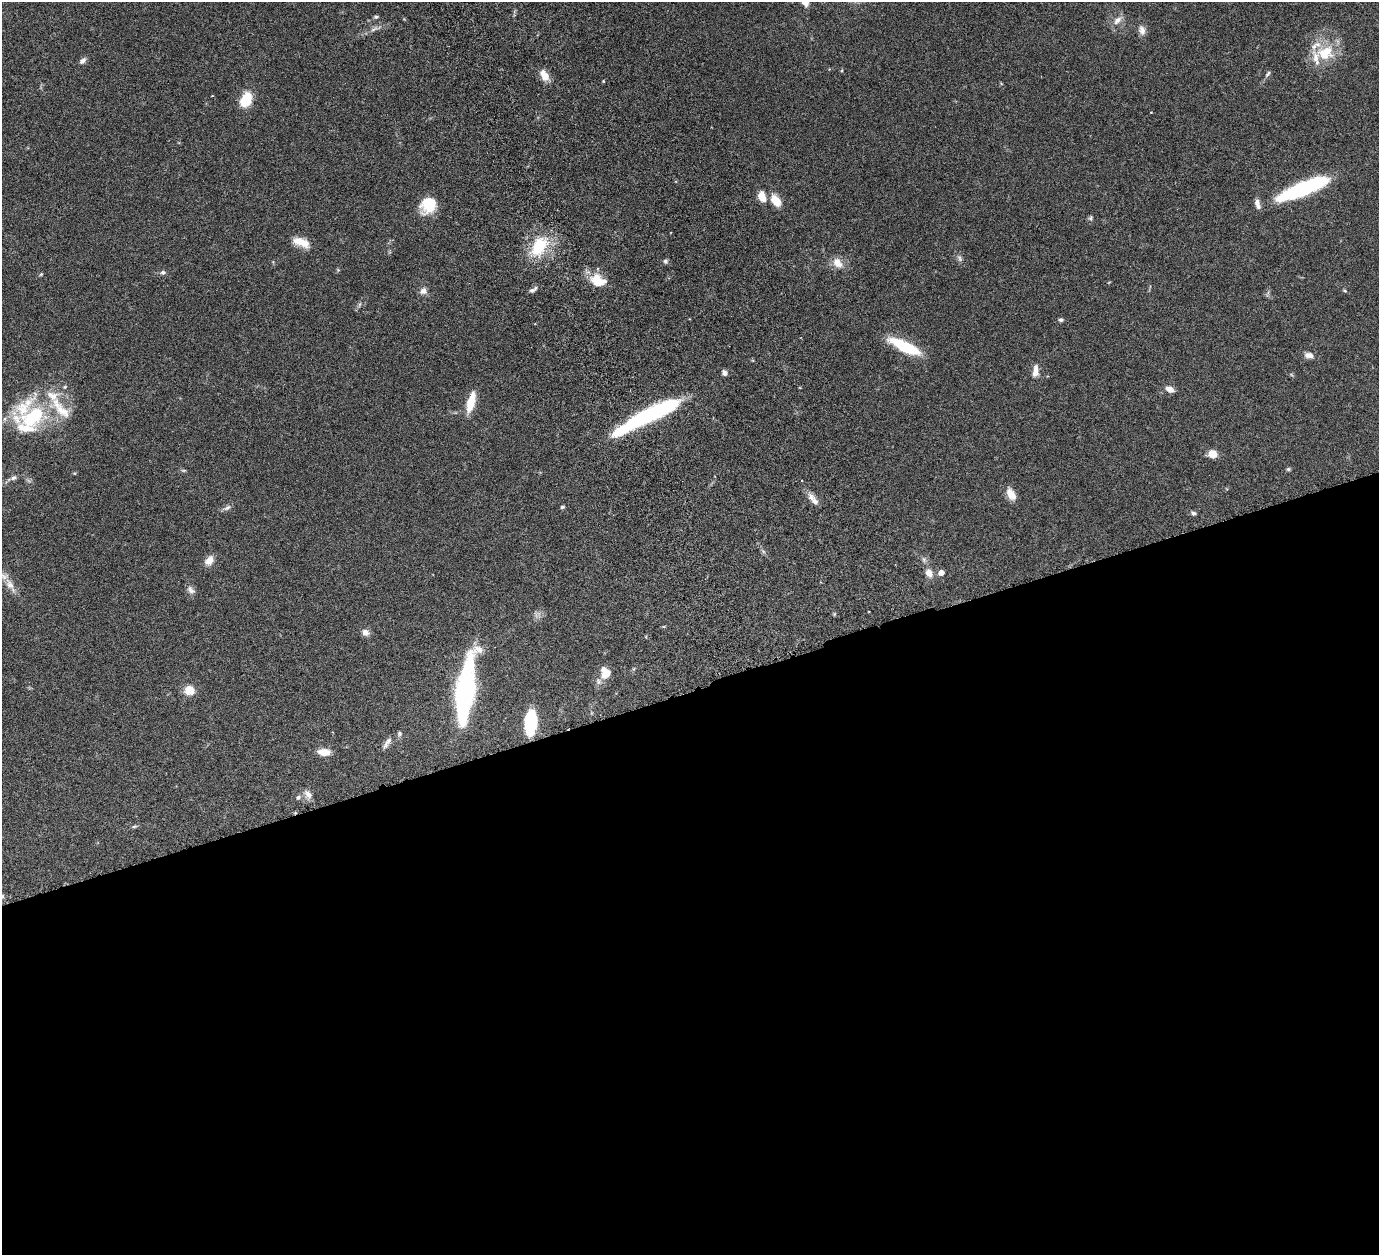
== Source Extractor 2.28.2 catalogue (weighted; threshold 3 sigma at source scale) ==
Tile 15 of 4 x 4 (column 3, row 4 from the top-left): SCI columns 2815-4191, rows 318-1570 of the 5682 x 5542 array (HDU 1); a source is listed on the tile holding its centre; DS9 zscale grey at full resolution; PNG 1381 x 1257 px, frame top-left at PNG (2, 2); no overlay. Shown black and unused: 45% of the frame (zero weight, under 3 of 6 exposures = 5% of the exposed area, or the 3 px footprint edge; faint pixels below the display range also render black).
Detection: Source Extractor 2.28.2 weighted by HDU 2 'WHT'; one run over the whole footprint, this tile lists its part. Background 0.0539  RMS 0.0027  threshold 0.0112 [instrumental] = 3 sigma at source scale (4.09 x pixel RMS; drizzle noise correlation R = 1.36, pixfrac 0.8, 0.05/0.05 arcsec/px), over >= 5 px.
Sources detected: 84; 1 too faint to see at this stretch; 3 inside a brighter object's white glare — not listed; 10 inside a brighter listed object's ellipse — not listed separately; the other 70 listed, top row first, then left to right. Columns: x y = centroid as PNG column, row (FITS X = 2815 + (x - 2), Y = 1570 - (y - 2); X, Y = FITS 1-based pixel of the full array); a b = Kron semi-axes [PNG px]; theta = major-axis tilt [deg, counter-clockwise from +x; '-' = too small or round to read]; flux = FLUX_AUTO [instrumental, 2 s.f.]
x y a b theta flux
805 2 10 6 -60 2.6
376 17 6 4 3 0.42
1117 20 16 8 45 1.8
374 29 12 5 26 1
1142 30 14 8 -75 1.5
1325 53 27 21 17 8.5
83 61 11 6 42 0.84
1268 74 10 5 53 0.6
544 75 13 8 -60 3.1
603 81 4 3 - 0.21
1001 83 5 3 - 0.2
246 100 17 11 66 6.2
1151 112 3 3 - 0.18
1303 189 50 12 22 32
762 196 12 8 -68 3.1
776 200 15 9 -51 3.6
1257 203 10 7 -82 1.2
428 204 16 14 60 8.1
1090 218 8 5 89 0.48
301 242 22 10 -19 3.8
539 246 32 19 56 11
960 258 10 5 -64 0.75
665 261 7 6 - 0.57
838 263 16 11 -47 2.8
163 272 6 5 - 0.66
41 274 5 4 - 0.29
598 280 19 12 -25 5.9
1109 282 5 3 - 0.19
533 290 11 5 32 0.83
1345 290 6 4 -34 0.33
423 291 9 8 - 1.3
359 304 8 3 71 0.46
1061 320 6 5 - 0.53
535 324 4 2 - 0.18
905 347 35 10 -26 12
1309 355 12 7 -11 1.4
1036 371 15 7 84 2.2
724 373 7 5 -63 0.92
65 387 6 5 - 0.38
1170 389 9 6 -23 2
471 402 25 8 75 5
34 415 33 26 -6 17
648 415 54 13 26 34
1212 454 8 7 - 3.2
1288 469 6 5 - 0.38
183 470 7 4 0 0.34
14 478 10 6 19 0.9
1011 494 16 9 -63 2.6
813 499 19 7 -49 2
562 507 5 4 - 0.37
227 508 12 6 30 0.84
1193 513 7 5 -29 0.56
924 560 8 6 -75 0.72
209 561 12 9 51 2.2
929 573 11 9 -64 2
941 573 5 4 - 2
10 585 25 9 -59 2.8
191 590 12 8 -45 1.1
834 614 6 3 72 0.26
365 632 9 7 -17 1.5
605 673 11 9 -82 4.7
189 690 8 7 - 4.9
465 690 54 13 81 60
531 722 17 8 86 24
399 734 7 6 - 0.55
388 740 12 6 52 1
324 752 12 7 -3 3.3
308 794 14 9 -57 1.5
298 797 7 5 55 0.57
134 826 7 4 18 0.42
Isophote crosses this tile's border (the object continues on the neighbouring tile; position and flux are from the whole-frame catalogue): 1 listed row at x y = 805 2